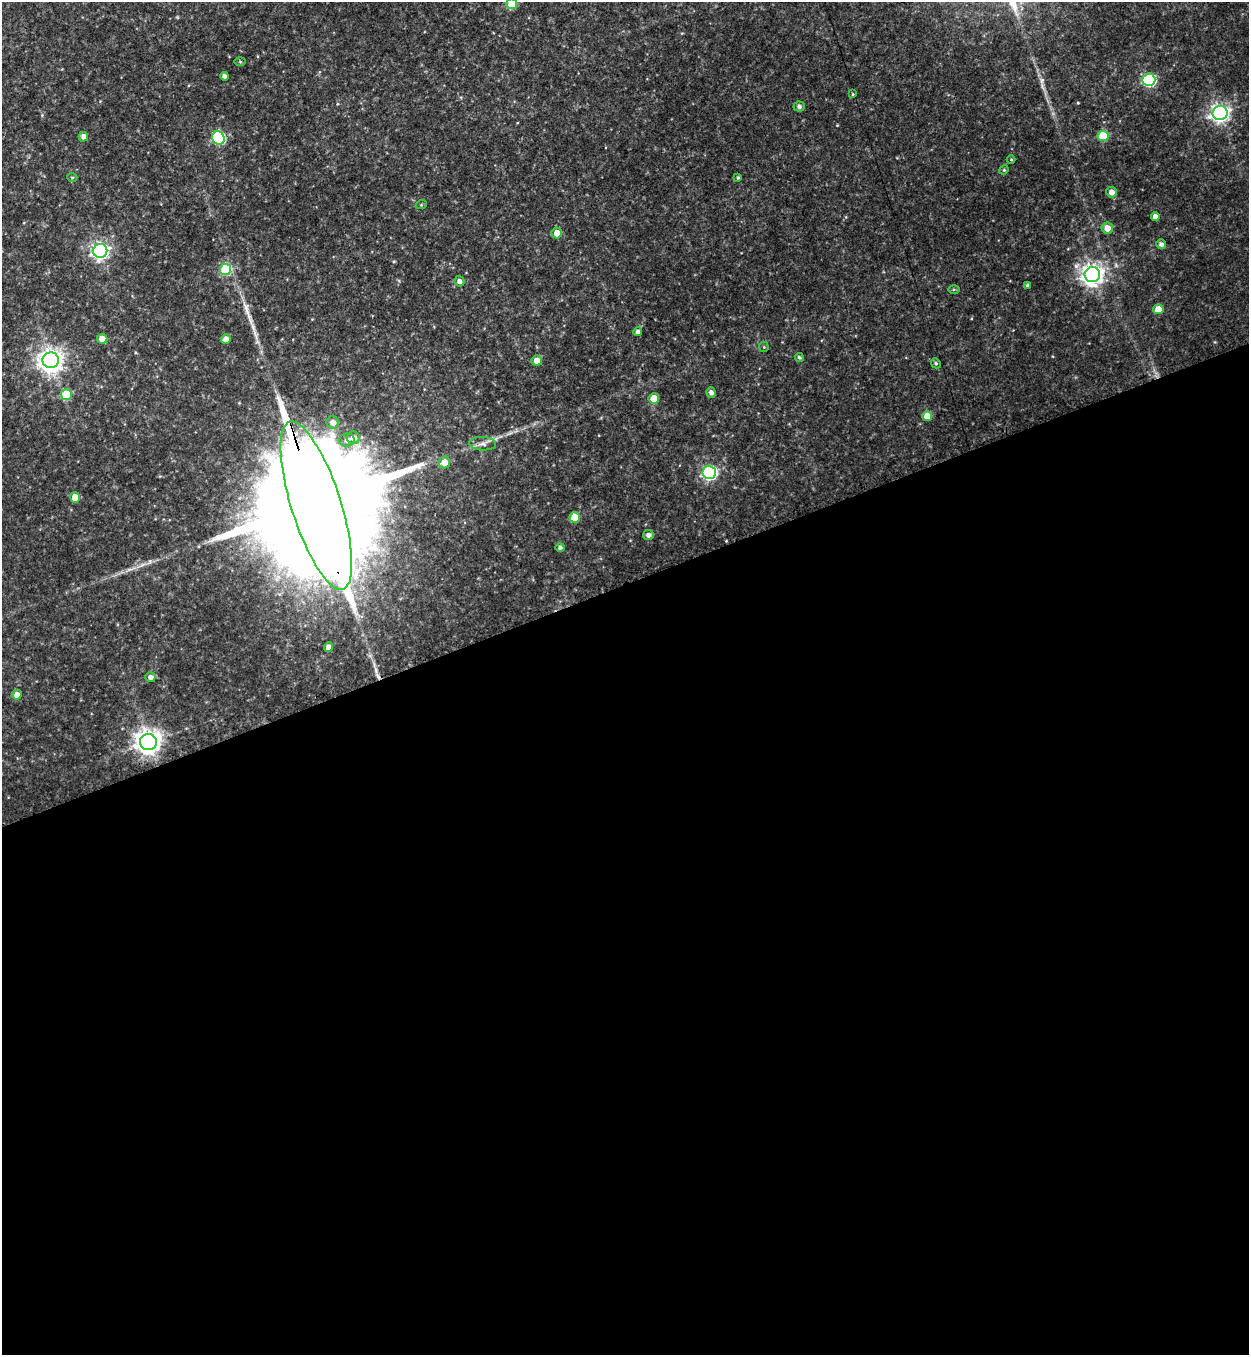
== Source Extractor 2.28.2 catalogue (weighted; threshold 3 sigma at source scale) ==
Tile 15 of 4 x 4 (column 3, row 4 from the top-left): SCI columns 2771-4017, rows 22-1374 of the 5414 x 5454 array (HDU 1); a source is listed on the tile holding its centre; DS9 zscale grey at full resolution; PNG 1251 x 1357 px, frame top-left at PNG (2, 2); each listed source drawn as its Kron ellipse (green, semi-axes under 4 px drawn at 4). Shown black and unused: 57% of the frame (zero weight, under 3 of 4 exposures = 3% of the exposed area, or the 3 px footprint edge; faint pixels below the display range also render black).
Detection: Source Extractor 2.28.2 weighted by HDU 2 'WHT'; one run over the whole footprint, this tile lists its part. Background 0.175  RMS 0.0097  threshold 0.0434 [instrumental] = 3 sigma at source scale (4.5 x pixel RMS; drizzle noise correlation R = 1.50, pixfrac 1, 0.05/0.05 arcsec/px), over >= 5 px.
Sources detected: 54; all 54 listed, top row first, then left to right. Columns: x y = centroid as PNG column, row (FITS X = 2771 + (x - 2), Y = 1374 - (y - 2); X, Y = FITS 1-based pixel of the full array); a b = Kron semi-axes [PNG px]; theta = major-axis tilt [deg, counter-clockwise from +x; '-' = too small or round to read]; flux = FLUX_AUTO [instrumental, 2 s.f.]
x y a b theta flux
512 4 5 5 - 38
240 62 6 4 -1 1.2
224 76 4 4 - 3.5
1149 80 6 6 - 130
853 94 4 3 - 0.79
799 107 5 5 - 2.9
1220 113 7 7 - 420
1103 136 5 5 - 39
83 137 5 5 - 5.6
218 138 7 6 - 100
1011 160 4 3 - 0.82
1004 170 5 4 - 1.1
72 177 5 3 - 0.91
738 177 4 3 - 1.5
1111 192 5 5 - 6.6
421 205 5 3 - 1.1
1155 217 4 4 - 5.9
1107 228 6 5 - 8.9
557 233 5 5 - 10
1161 244 5 4 - 3.3
100 251 7 7 - 350
226 269 5 5 - 54
1092 275 8 7 - 650
459 281 5 5 - 3.9
1027 285 4 3 - 2
954 289 5 4 - 1.2
1158 309 5 5 - 14
638 332 4 4 - 2.9
102 339 5 5 - 10
226 339 5 5 - 7.1
764 347 5 4 - 1.1
799 357 4 4 - 1.7
51 360 8 8 - 770
537 361 5 5 - 9.4
936 363 5 4 - 1.5
711 393 5 5 - 3.8
66 395 5 5 - 33
654 398 5 5 - 18
927 416 5 5 - 15
333 422 6 6 - 5.8
353 438 6 6 - 6.7
347 440 7 6 - 5.7
483 444 13 6 -4 4.7
444 462 6 6 - 9.7
709 473 7 6 - 200
75 497 5 5 - 10
316 505 88 25 -72 76000
575 517 5 5 - 28
648 535 5 5 - 3.8
560 547 4 4 - 2.5
329 647 5 4 - 7
150 677 5 5 - 3.6
17 695 5 5 - 6.6
148 742 8 8 - 920
Overlapping masked pixels (flux is a lower limit): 1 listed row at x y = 316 505
Isophote crosses this tile's border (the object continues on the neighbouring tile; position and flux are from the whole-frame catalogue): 1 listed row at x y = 512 4